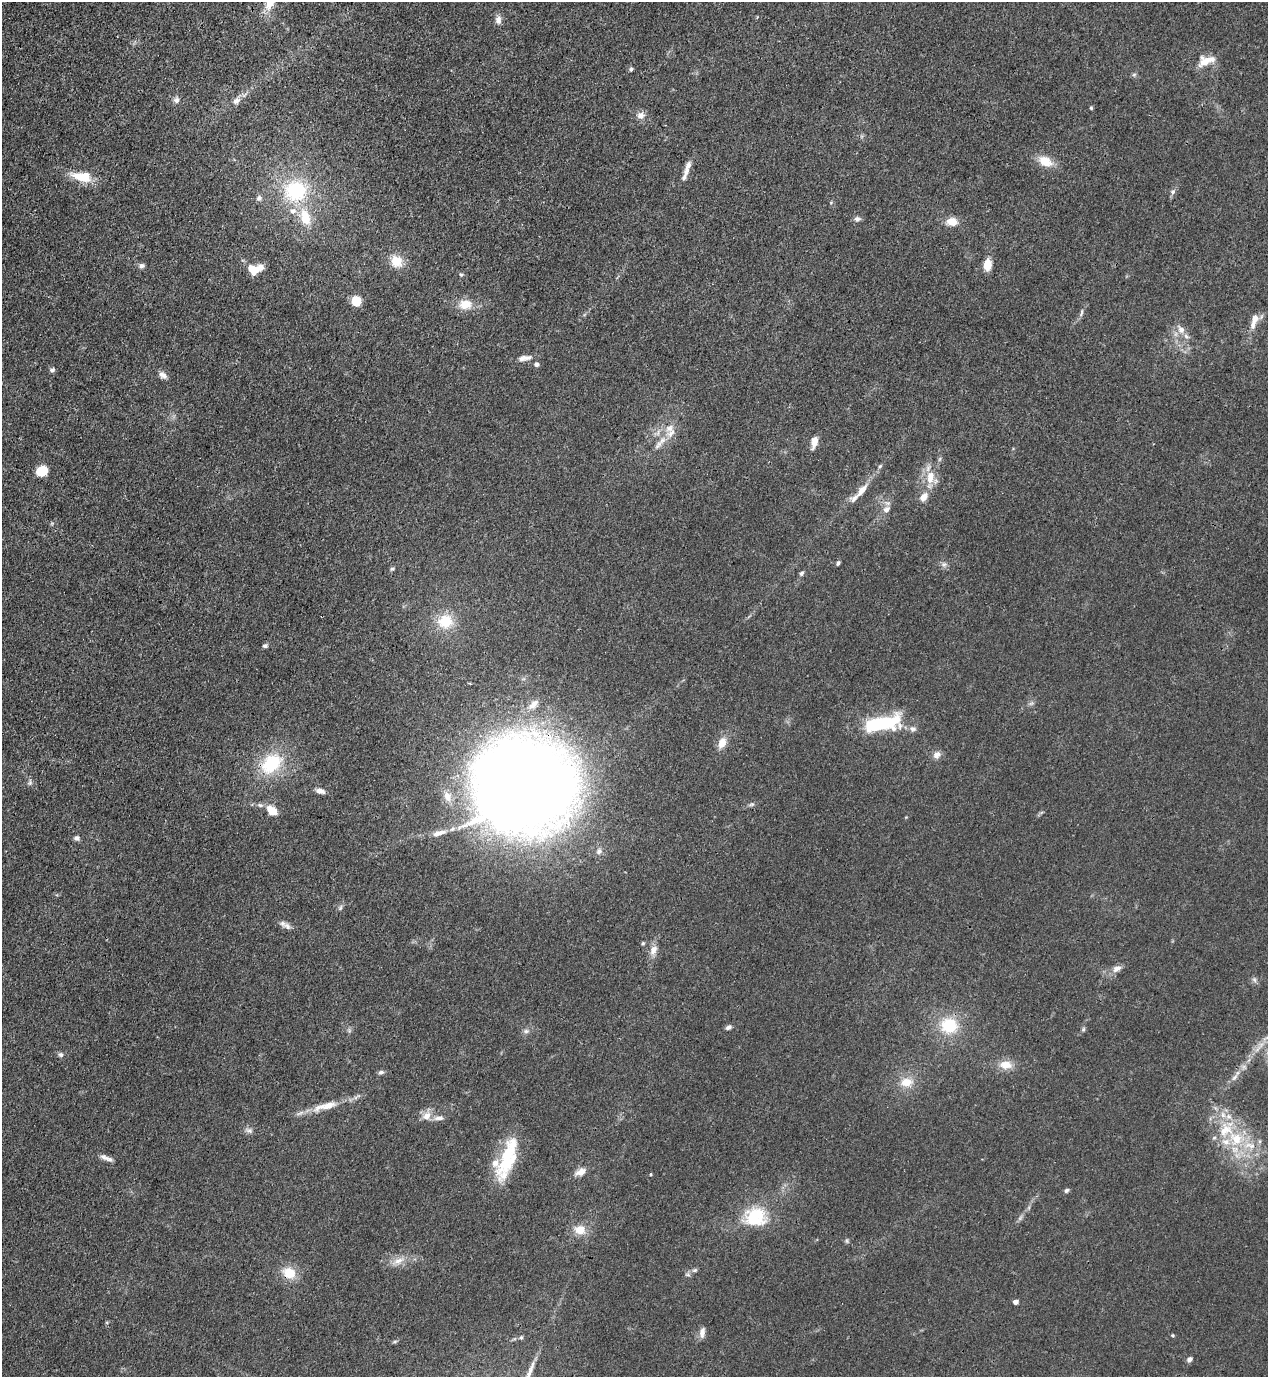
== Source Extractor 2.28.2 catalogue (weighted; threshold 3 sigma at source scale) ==
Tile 11 of 4 x 4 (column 3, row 3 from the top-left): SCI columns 2886-4151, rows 1416-2790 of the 5639 x 5578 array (HDU 1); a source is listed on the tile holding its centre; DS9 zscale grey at full resolution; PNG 1270 x 1379 px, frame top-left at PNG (2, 2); no overlay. Shown black and unused: <1% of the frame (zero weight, under 3 of 4 exposures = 7% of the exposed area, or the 3 px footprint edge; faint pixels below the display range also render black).
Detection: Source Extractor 2.28.2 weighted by HDU 2 'WHT'; one run over the whole footprint, this tile lists its part. Background 0.0149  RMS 0.0024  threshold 0.011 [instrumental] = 3 sigma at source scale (4.5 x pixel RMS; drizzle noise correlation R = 1.50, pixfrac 1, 0.05/0.05 arcsec/px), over >= 5 px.
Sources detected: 118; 1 too faint to see at this stretch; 2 inside a brighter object's white glare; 1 long thin detection or spike segment (spike, bleed or trail) — not listed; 13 inside a brighter listed object's ellipse — not listed separately; the other 101 listed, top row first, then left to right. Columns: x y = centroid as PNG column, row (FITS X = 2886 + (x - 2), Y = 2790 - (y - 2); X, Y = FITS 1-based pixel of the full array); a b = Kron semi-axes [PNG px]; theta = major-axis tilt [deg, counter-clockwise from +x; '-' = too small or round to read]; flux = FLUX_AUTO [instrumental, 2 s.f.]
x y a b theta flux
498 20 11 8 88 1.4
1206 61 23 11 18 3.7
631 69 5 4 - 0.5
1134 75 7 4 1 0.41
176 100 8 7 - 1
236 101 12 9 39 1.5
1091 108 4 4 - 0.34
641 115 11 10 - 1.6
1045 161 17 11 -26 4.4
687 168 24 6 71 2.3
82 176 25 12 -5 6.6
295 191 29 26 8 19
1173 191 7 6 - 0.75
259 198 8 7 - 0.79
305 217 24 14 -72 6.5
857 219 9 6 1 0.79
952 222 11 9 -1 3.2
396 261 13 11 -55 4.7
987 265 11 7 82 3.7
142 266 8 6 3 0.74
253 269 13 10 -21 4.3
461 275 6 4 -50 0.35
356 301 8 7 - 6.6
465 304 17 12 5 4.1
1081 313 12 4 74 0.74
1253 325 15 7 75 1.9
1181 329 12 9 -59 1.9
525 358 19 7 10 1.7
536 364 5 5 - 0.79
52 370 6 6 - 0.62
163 375 12 8 -37 1.2
670 428 16 12 46 3
814 442 14 7 79 2.2
658 445 14 6 46 1.5
880 466 6 4 45 0.4
42 471 8 7 - 8.8
931 475 12 11 - 3.2
862 490 17 7 50 2.7
923 497 11 7 53 2.3
886 509 10 8 47 1.4
838 563 5 4 - 0.49
944 564 8 7 - 0.84
392 569 5 5 - 0.4
801 573 6 5 - 0.58
445 621 21 19 8 7.4
265 646 7 5 2 0.51
1031 703 7 4 2 0.49
533 704 16 8 43 2.2
882 723 37 13 12 22
912 729 10 8 -9 1.1
722 743 13 9 68 2.9
937 755 11 9 37 1.4
271 763 32 22 41 13
30 783 8 6 83 0.69
526 785 76 72 -3 470
320 791 11 6 -13 1.3
447 796 15 11 -72 2.4
752 804 8 5 7 0.52
272 811 14 9 -41 3.5
439 833 20 7 17 2.3
77 838 7 6 - 0.72
599 851 9 8 - 1.2
340 908 7 5 46 0.53
287 926 13 8 -41 1.3
643 943 5 4 - 0.35
653 950 14 9 71 2.1
1117 969 13 8 28 1.6
1254 980 8 6 -68 0.65
949 1025 20 19 - 10
728 1027 8 5 31 0.75
1083 1029 6 5 - 0.42
349 1030 7 4 -73 0.46
526 1031 9 6 0 0.75
61 1055 7 6 - 0.64
1006 1065 17 11 -4 3.3
381 1072 8 5 22 0.66
1234 1077 12 6 49 1.2
906 1082 18 12 9 4
326 1106 40 10 16 5.6
1223 1115 10 7 -75 1.6
427 1116 15 11 39 2.4
439 1118 14 7 6 1.3
249 1130 11 7 -16 0.97
1236 1139 22 19 -48 10
106 1158 19 6 -22 1.4
506 1164 56 20 69 12
581 1172 15 8 24 2.1
650 1174 4 3 - 0.31
1066 1190 6 5 - 0.56
754 1216 24 22 -82 11
580 1230 14 11 -9 3.6
847 1241 7 5 -77 0.41
398 1261 21 9 25 2.8
695 1270 8 6 16 0.58
289 1273 16 13 -26 5.1
1016 1302 4 4 - 1.6
702 1332 14 6 81 1.4
1173 1335 5 4 - 0.31
521 1337 5 4 - 0.37
395 1341 6 4 19 0.36
1190 1359 7 5 42 0.78
Overlapping masked pixels (flux is a lower limit): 3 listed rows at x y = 526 785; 1234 1077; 289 1273